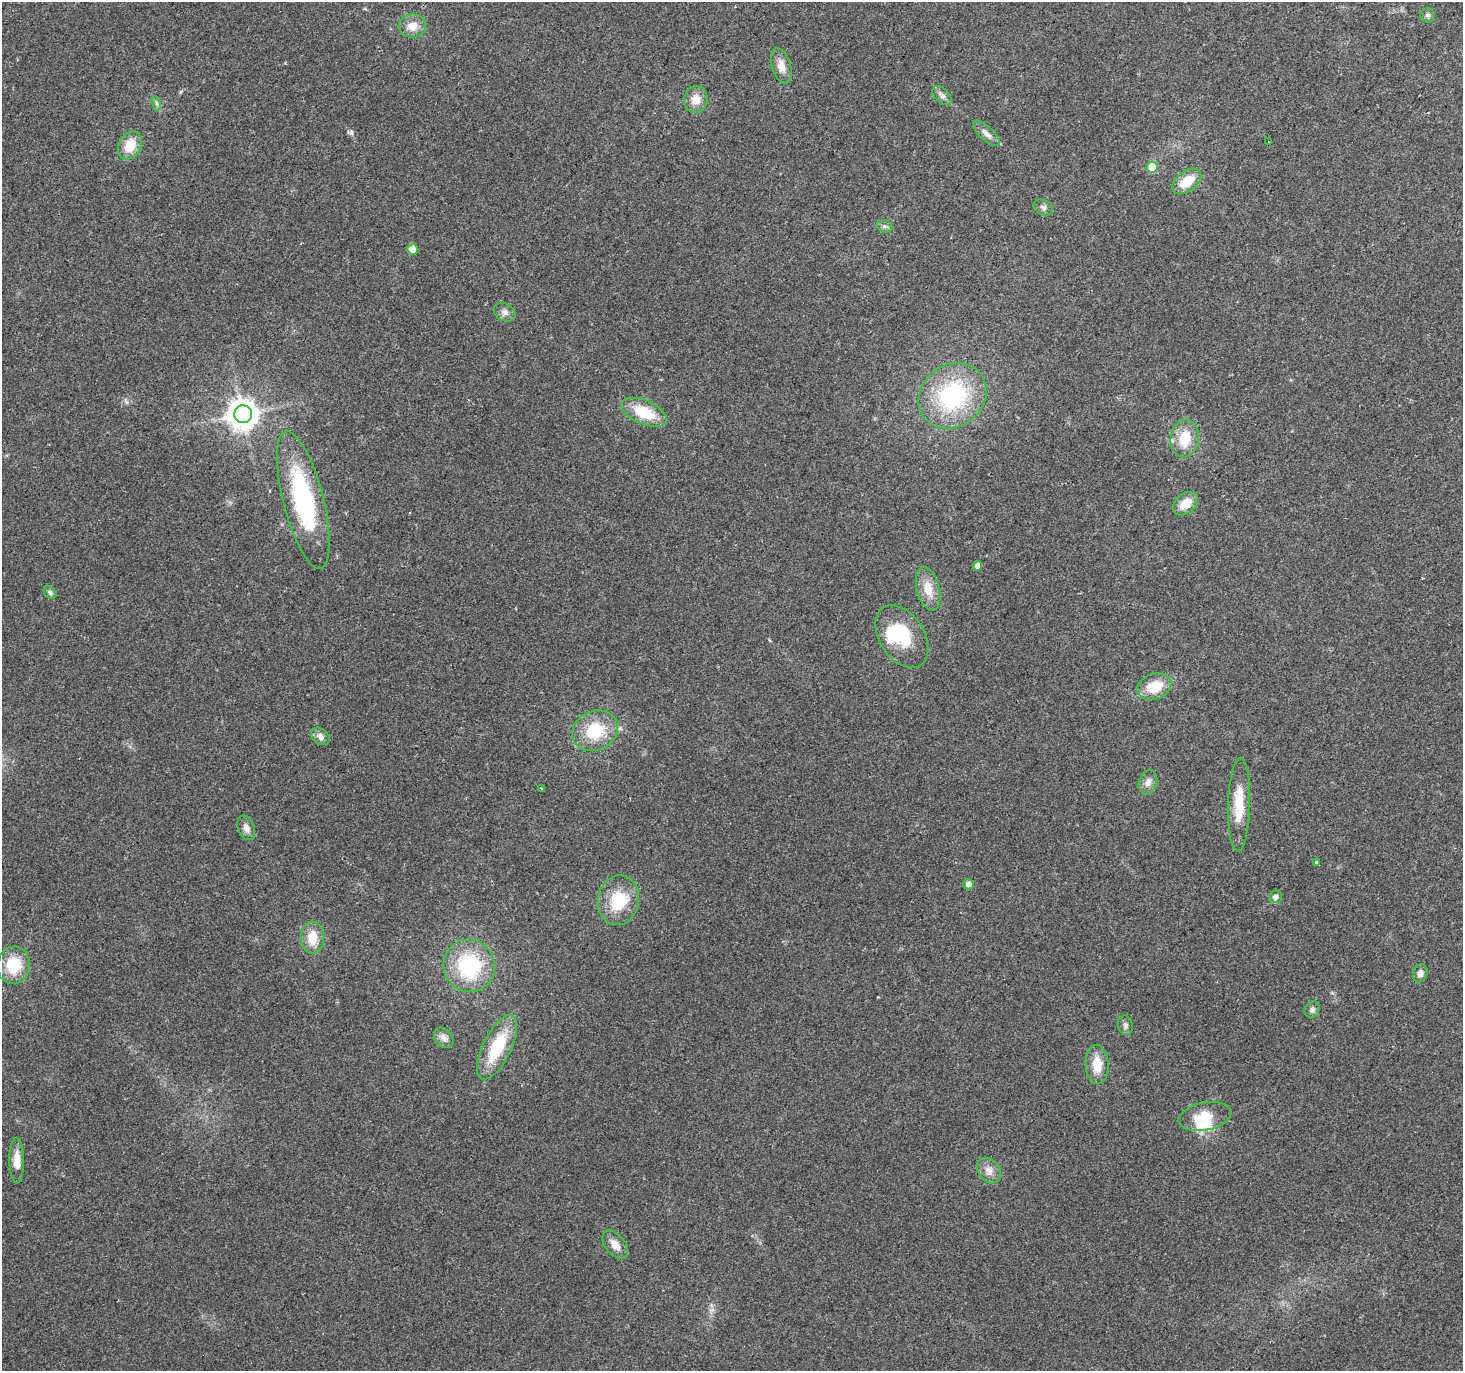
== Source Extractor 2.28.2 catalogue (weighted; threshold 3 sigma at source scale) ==
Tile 10 of 4 x 4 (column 2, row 3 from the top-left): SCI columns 1462-2922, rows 1562-2930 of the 5851 x 5929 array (HDU 1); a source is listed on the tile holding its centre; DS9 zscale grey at full resolution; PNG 1465 x 1373 px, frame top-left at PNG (2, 2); each listed source drawn as its Kron ellipse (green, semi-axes under 4 px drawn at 4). Shown black and unused: <1% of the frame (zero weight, under 2 of 3 exposures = <1% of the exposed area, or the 3 px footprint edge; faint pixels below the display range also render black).
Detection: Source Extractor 2.28.2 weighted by HDU 2 'WHT'; one run over the whole footprint, this tile lists its part. Background 0.1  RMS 0.0076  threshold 0.0341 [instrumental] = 3 sigma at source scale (4.5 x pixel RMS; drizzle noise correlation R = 1.50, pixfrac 1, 0.0396/0.0396 arcsec/px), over >= 5 px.
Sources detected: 54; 3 inside a brighter object's white glare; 1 cosmic-ray / hot-pixel residue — neither listed nor drawn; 1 inside a brighter listed object's ellipse — not listed separately; the other 49 listed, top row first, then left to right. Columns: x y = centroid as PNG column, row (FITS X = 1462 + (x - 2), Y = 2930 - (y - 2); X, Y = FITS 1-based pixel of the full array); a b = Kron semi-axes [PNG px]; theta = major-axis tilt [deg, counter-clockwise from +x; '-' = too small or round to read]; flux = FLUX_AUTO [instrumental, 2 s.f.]
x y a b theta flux
1428 15 7 7 - 2
412 26 13 11 0 8.9
781 66 18 9 -73 7.7
942 96 12 7 -45 3.6
696 99 13 11 76 9.3
156 103 7 4 -71 1.7
986 133 17 6 -43 4.8
1268 142 3 2 - 0.86
130 146 15 11 62 16
1152 167 5 5 - 26
1187 181 16 10 37 17
1043 207 10 7 -27 2.5
885 226 8 6 -20 2
412 249 5 5 - 14
505 312 11 8 -29 3.6
953 396 36 31 39 86
644 412 24 11 -24 26
243 414 9 9 - 1100
1185 439 19 14 82 19
303 500 71 20 -76 92
1185 504 14 10 38 11
978 566 5 4 - 6.2
928 589 22 11 -75 12
50 593 7 5 -41 1.8
902 636 34 22 -57 38
1154 687 17 12 19 20
595 731 23 19 24 32
320 736 10 7 -40 4.6
1148 782 12 9 74 5
541 788 3 3 - 2.7
1239 805 47 11 88 24
246 828 13 8 -69 4.5
1316 862 3 3 - 0.98
969 884 5 5 - 5.2
1275 897 7 6 - 3
618 900 25 20 79 30
313 938 16 11 90 15
14 965 19 16 82 27
469 966 26 25 - 62
1420 973 9 7 75 4
1312 1009 8 7 - 3
1125 1025 10 7 -77 2.7
444 1038 11 8 -48 4.3
497 1047 35 14 64 39
1097 1064 19 11 -86 15
1205 1117 27 14 12 19
17 1161 23 7 -89 10
989 1171 14 10 -54 6.4
615 1245 16 9 -51 7.1